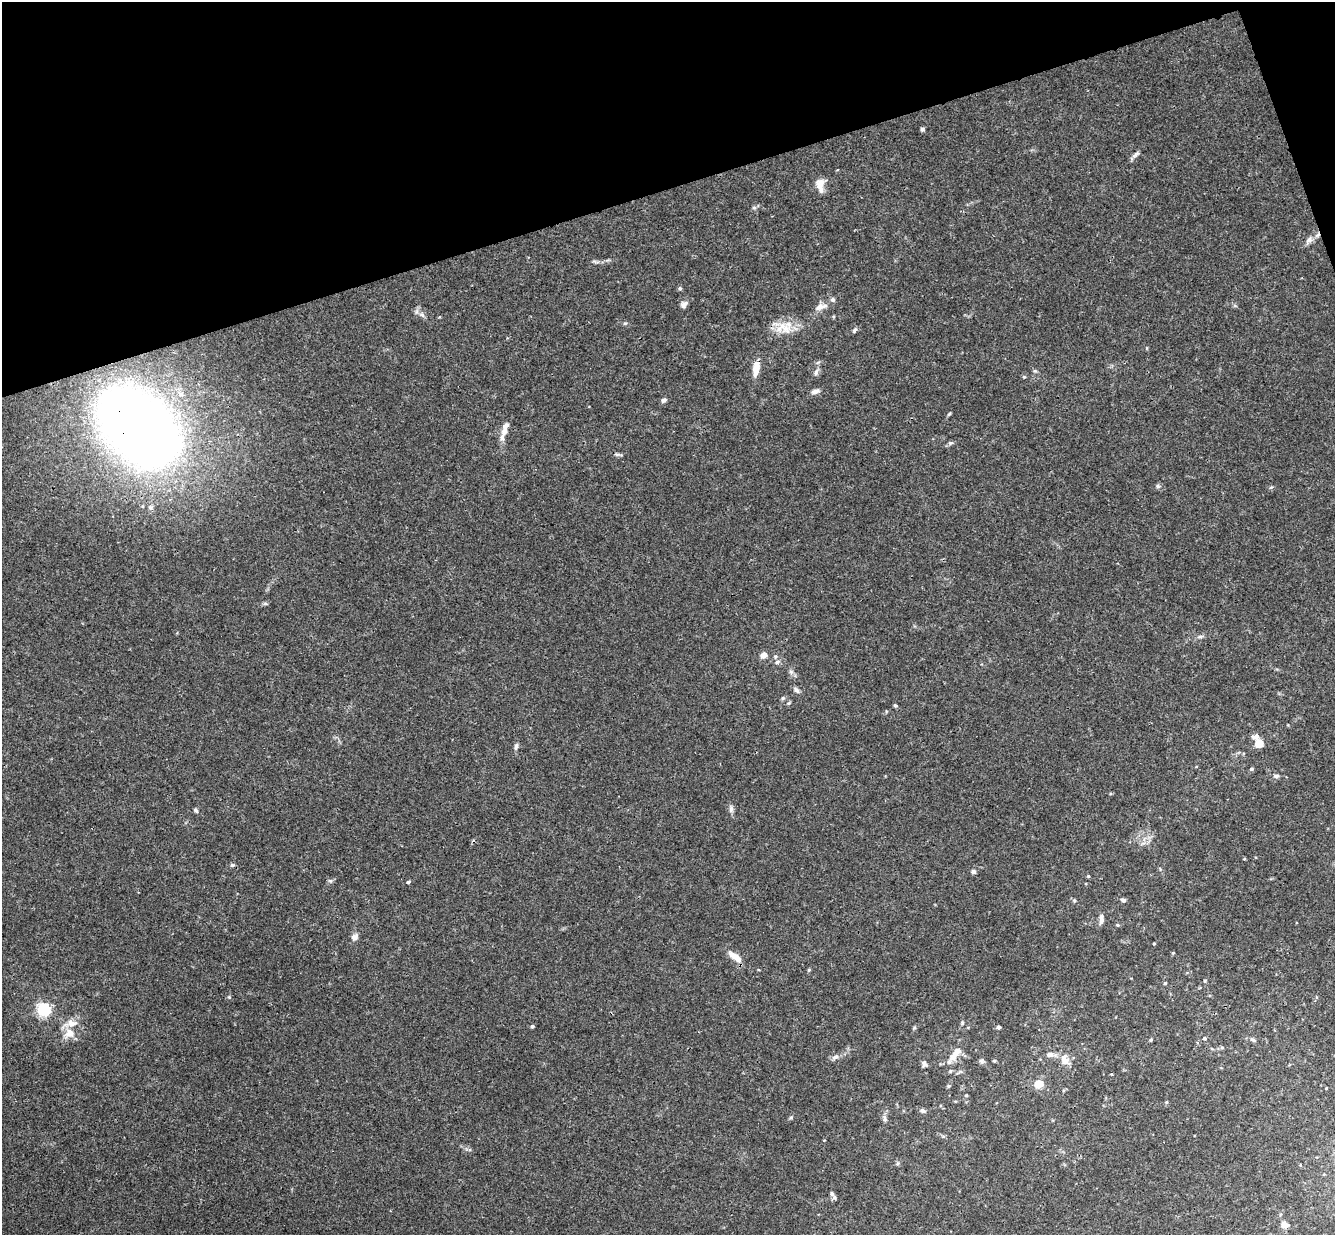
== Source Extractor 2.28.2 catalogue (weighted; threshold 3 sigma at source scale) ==
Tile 3 of 4 x 4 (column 3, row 1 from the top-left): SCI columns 2721-4053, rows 3991-5223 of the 5440 x 5389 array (HDU 1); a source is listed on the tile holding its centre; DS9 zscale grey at full resolution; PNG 1337 x 1237 px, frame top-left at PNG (2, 2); no overlay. Shown black and unused: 16% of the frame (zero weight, under 3 of 4 exposures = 6% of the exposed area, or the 3 px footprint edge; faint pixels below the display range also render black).
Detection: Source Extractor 2.28.2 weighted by HDU 2 'WHT'; one run over the whole footprint, this tile lists its part. Background 0.0253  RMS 0.0024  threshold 0.0108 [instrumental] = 3 sigma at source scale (4.5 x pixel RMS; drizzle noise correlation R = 1.50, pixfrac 1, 0.05/0.05 arcsec/px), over >= 5 px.
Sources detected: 85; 3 inside a brighter listed object's ellipse — not listed separately; the other 82 listed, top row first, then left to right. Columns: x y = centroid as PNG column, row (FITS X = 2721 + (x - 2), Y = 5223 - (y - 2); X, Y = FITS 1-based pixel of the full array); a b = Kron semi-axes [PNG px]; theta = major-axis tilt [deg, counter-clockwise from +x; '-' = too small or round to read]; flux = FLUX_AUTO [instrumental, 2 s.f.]
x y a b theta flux
922 129 5 5 - 0.43
1136 154 13 5 42 0.81
820 184 18 10 -85 2.3
754 208 6 4 0 0.42
1309 240 11 8 41 1.2
680 288 5 5 - 0.41
833 300 6 6 - 0.56
684 304 9 7 57 0.9
820 307 14 8 19 1.5
422 315 7 6 - 0.65
625 323 6 4 18 0.3
784 328 25 16 -12 4.8
854 330 7 4 58 0.5
756 368 14 6 81 3.6
816 373 9 5 64 0.69
1024 377 5 4 - 0.27
815 391 11 6 17 0.97
664 400 7 5 38 0.64
949 414 6 3 45 0.29
139 427 79 50 -46 250
505 429 22 8 74 2.3
950 443 7 5 11 0.47
617 454 7 4 18 0.41
1158 486 6 5 - 0.44
1271 487 6 3 19 0.31
1201 637 8 3 19 0.49
764 655 8 6 28 1.5
777 662 7 4 44 0.44
791 672 6 6 - 0.54
796 690 10 5 -45 0.68
783 698 5 5 - 0.36
895 705 6 4 -28 0.34
1256 737 9 6 0 1.3
1259 743 5 5 - 7.8
516 746 10 6 78 0.71
1251 769 5 4 - 0.38
1276 776 7 5 -3 0.61
731 809 10 5 85 0.79
196 810 7 4 -46 0.41
232 865 6 5 - 0.4
973 871 5 5 - 0.71
1088 876 4 3 - 0.25
330 881 7 4 -1 0.41
408 882 5 4 - 0.33
1123 900 6 4 -30 0.66
1074 901 5 5 - 0.32
1101 919 12 6 89 1
1117 925 5 4 - 0.29
354 937 8 7 - 1.3
1154 943 3 3 - 0.24
1173 953 4 4 - 0.26
735 957 20 8 -37 2.7
1205 981 4 4 - 0.24
1165 983 4 3 - 0.25
229 997 4 4 - 0.26
44 1009 6 5 - 46
962 1023 6 3 73 0.3
532 1026 5 4 - 0.36
999 1027 4 4 - 0.69
914 1028 5 4 - 0.31
70 1033 11 10 - 2.7
1204 1038 5 5 - 0.44
1151 1040 4 3 - 0.34
1253 1040 8 5 -39 0.47
1222 1047 6 4 1 0.37
1212 1049 5 3 - 0.26
1050 1054 8 6 -12 1.1
835 1057 10 6 16 0.92
953 1057 11 10 - 2.2
1065 1059 14 9 -67 2.5
981 1061 8 5 -27 0.52
994 1061 4 4 - 0.33
924 1064 8 6 -63 0.87
1038 1084 10 9 - 2.4
949 1086 5 4 - 0.35
966 1095 5 3 - 0.23
1166 1102 5 4 - 0.28
923 1111 7 6 - 0.62
791 1117 6 4 0 0.31
885 1119 8 6 -89 0.65
832 1194 6 5 - 0.64
1284 1224 5 5 - 2.4
Overlapping masked pixels (flux is a lower limit): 1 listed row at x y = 139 427